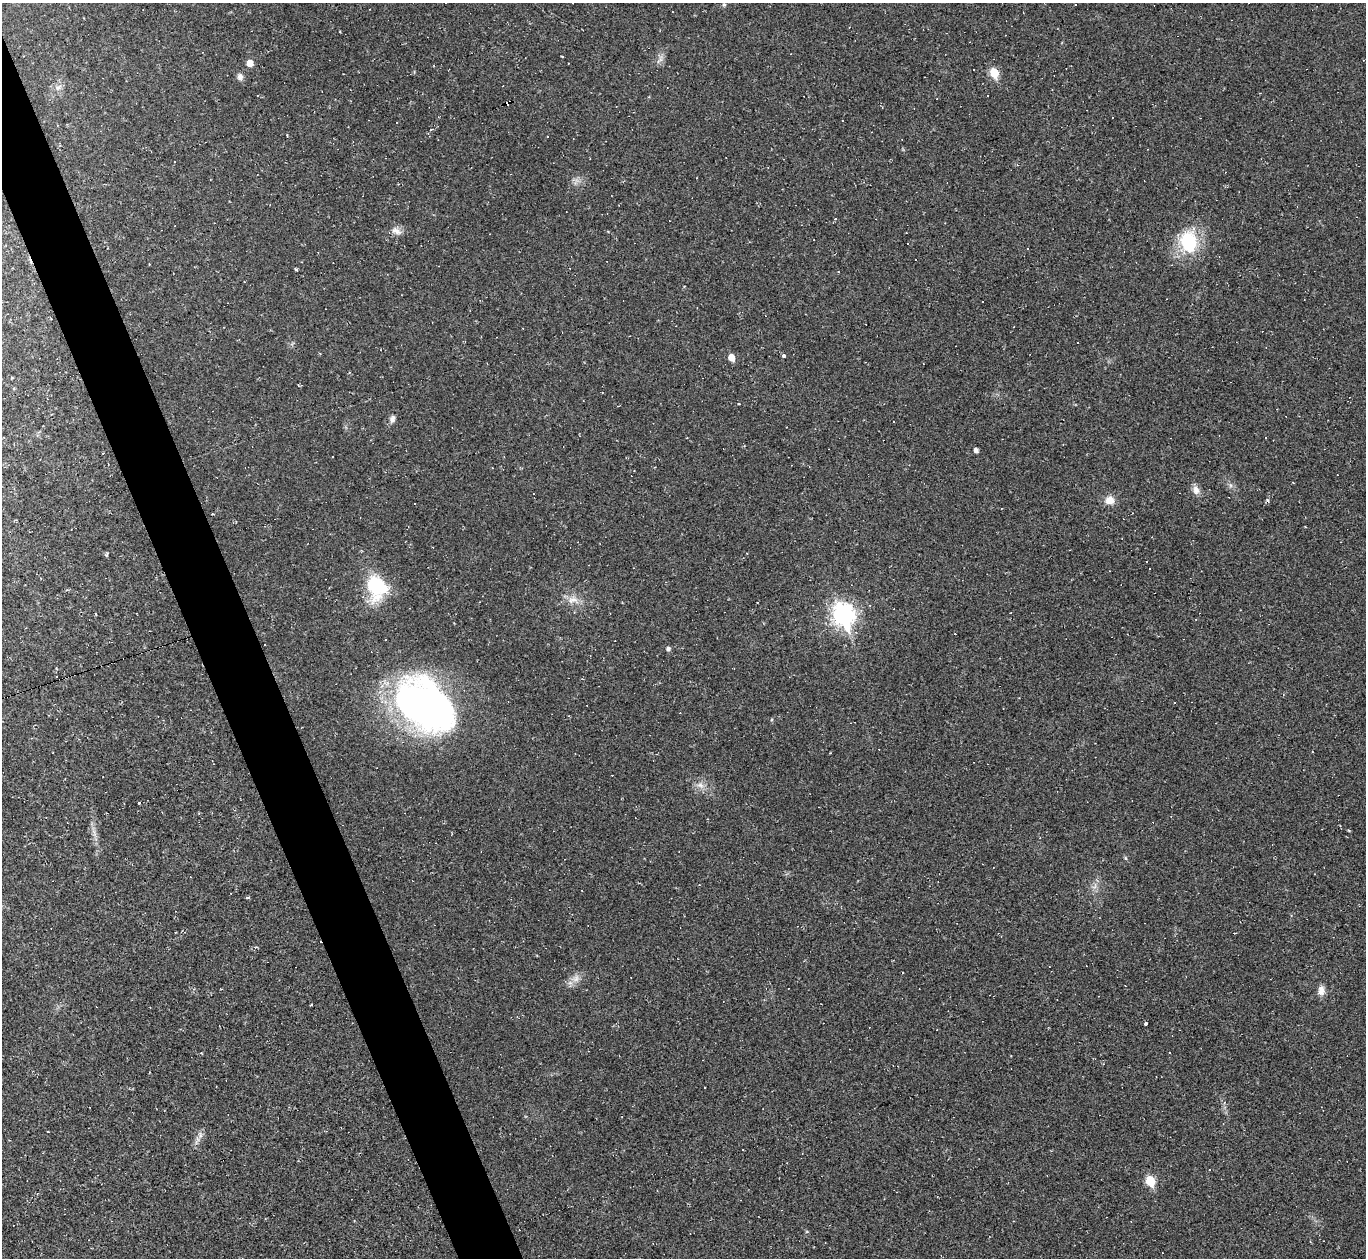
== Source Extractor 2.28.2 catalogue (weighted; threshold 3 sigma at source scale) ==
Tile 11 of 4 x 4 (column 3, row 3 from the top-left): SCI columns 2731-4094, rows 1530-2785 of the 5459 x 5444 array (HDU 1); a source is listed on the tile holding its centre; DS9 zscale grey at full resolution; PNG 1368 x 1260 px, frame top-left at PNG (2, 3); no overlay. Shown black and unused: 4% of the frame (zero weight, under 2 of 3 exposures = <1% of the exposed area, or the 3 px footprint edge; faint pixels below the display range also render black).
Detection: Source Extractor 2.28.2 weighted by HDU 2 'WHT'; one run over the whole footprint, this tile lists its part. Background 0.0485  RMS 0.0067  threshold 0.0303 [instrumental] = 3 sigma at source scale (4.5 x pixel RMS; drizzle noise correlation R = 1.50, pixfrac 1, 0.05/0.05 arcsec/px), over >= 5 px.
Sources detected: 88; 42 cosmic-ray / hot-pixel residue — not listed; the other 46 listed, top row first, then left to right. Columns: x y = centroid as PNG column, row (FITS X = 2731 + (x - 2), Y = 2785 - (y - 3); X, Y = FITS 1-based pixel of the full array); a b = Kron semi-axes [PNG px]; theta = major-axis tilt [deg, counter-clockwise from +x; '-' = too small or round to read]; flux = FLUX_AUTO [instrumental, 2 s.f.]
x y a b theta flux
724 5 5 5 - 1.2
1075 5 2 2 - 0.55
660 60 13 4 40 2.1
250 63 6 5 - 6.6
994 73 6 5 - 22
240 77 8 7 - 2.8
58 88 8 5 53 2.3
902 139 3 2 - 0.39
835 219 3 3 - 0.8
396 231 15 8 -24 4.2
906 233 2 2 - 0.37
1188 242 26 19 -85 39
296 269 5 3 - 0.8
838 272 3 2 - 0.52
983 302 3 3 - 1.1
523 328 3 2 - 0.81
1078 343 3 2 - 0.61
784 355 3 3 - 2.8
731 357 6 5 - 8.4
392 419 10 7 74 2.6
894 421 3 3 - 2.1
686 438 2 2 - 0.47
1265 438 3 2 - 0.54
976 450 4 4 - 2.5
103 453 3 2 - 0.52
1196 490 13 9 -76 3.9
1109 500 10 9 - 6.7
414 504 3 2 - 0.68
106 555 5 4 - 0.87
376 587 25 20 -72 43
573 600 17 10 2 7
758 602 3 2 - 0.49
870 605 4 3 - 0.5
843 615 10 8 -69 390
668 649 5 4 - 2
425 705 63 44 -38 290
700 785 11 7 -20 3.9
138 803 3 3 - 2
1125 858 5 4 - 0.82
247 898 5 3 - 0.64
576 978 11 9 66 4.6
1321 990 13 9 88 4.3
1146 1023 4 3 - 1.6
705 1088 2 2 - 0.6
200 1135 11 4 -90 2.3
1150 1180 7 6 - 27